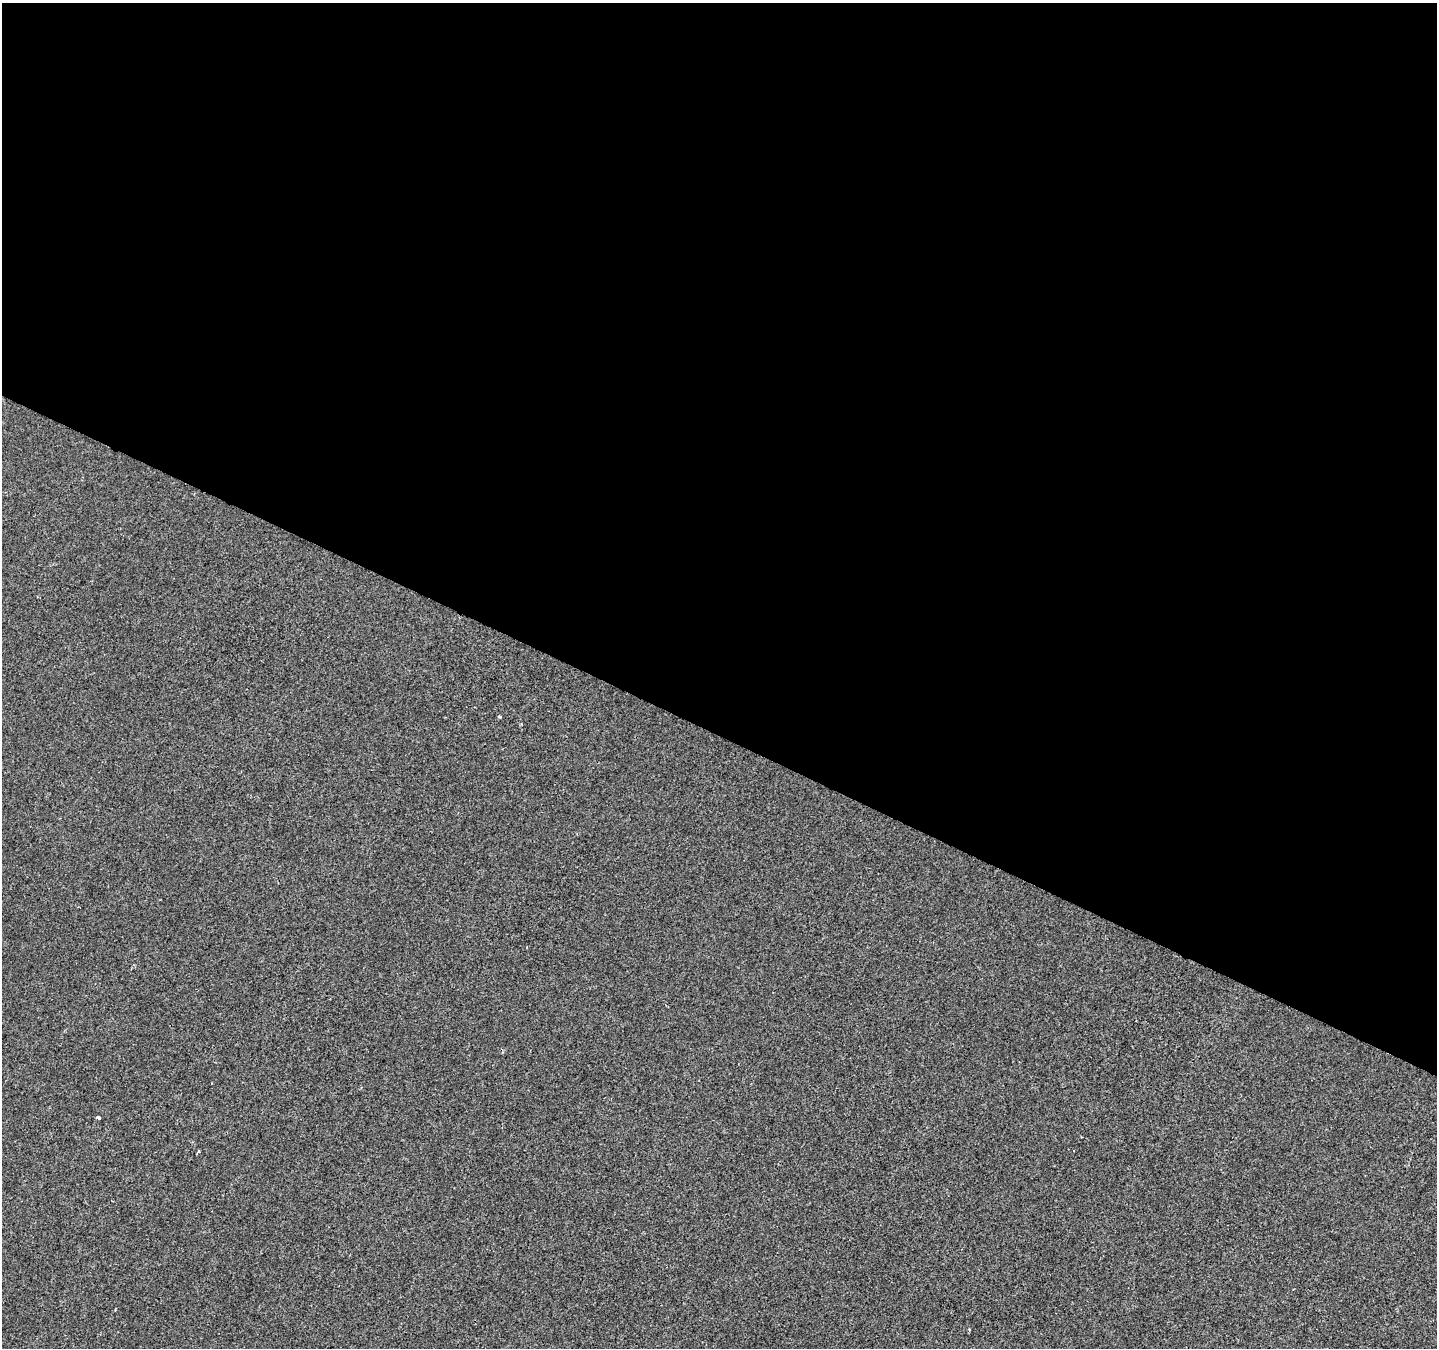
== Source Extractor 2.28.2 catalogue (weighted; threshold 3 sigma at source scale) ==
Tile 3 of 4 x 4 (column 3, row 1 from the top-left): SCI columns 2872-4306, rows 4238-5583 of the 5749 x 5849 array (HDU 1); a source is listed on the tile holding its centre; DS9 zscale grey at full resolution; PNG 1439 x 1350 px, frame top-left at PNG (2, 3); no overlay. Shown black and unused: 54% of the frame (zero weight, under 2 of 3 exposures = <1% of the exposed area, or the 3 px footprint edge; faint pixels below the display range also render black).
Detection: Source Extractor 2.28.2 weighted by HDU 2 'WHT'; one run over the whole footprint, this tile lists its part. Background 5.63e-04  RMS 0.0042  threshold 0.0188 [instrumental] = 3 sigma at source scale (4.5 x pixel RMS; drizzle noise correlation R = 1.50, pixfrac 1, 0.0396/0.0396 arcsec/px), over >= 5 px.
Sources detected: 4; all 4 listed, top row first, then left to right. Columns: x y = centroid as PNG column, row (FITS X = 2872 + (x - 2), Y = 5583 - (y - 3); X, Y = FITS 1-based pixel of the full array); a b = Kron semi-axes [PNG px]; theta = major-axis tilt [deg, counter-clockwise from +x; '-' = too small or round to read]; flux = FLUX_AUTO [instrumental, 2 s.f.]
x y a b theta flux
499 717 3 3 - 0.75
99 1117 4 3 - 1.4
198 1151 4 3 - 1
969 1330 3 3 - 0.53